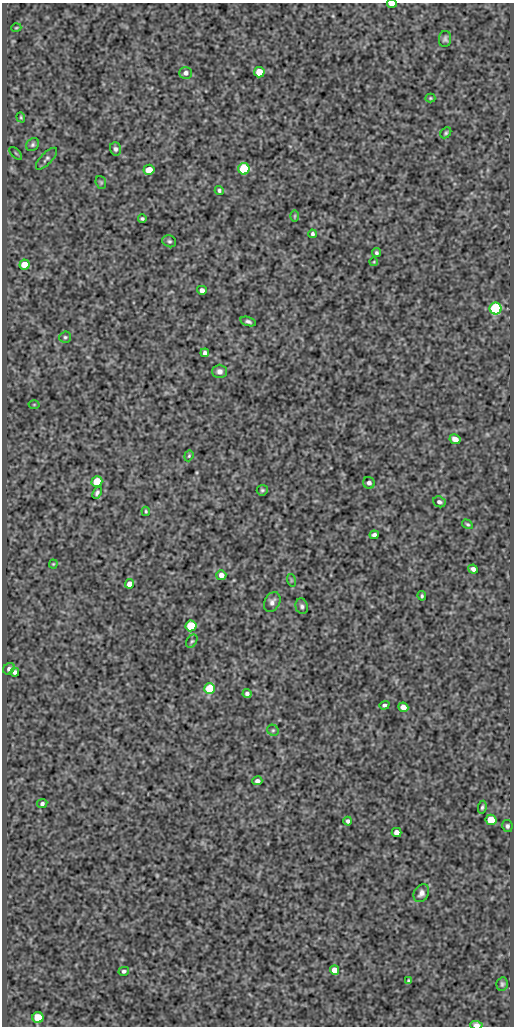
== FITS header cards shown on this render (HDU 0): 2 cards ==
NAXIS1  =                  512
NAXIS2  =                 1024

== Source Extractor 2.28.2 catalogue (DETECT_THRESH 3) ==
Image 512 x 1024 px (HDU 0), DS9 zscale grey, 1 PNG px = 1 image px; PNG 516 x 1028 px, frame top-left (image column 1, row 1024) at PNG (2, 3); each listed source drawn as its Kron ellipse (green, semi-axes under 4 px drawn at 4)
Background 477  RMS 0.98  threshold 2.95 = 3 sigma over >= 5 px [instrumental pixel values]
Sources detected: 71; all 71 listed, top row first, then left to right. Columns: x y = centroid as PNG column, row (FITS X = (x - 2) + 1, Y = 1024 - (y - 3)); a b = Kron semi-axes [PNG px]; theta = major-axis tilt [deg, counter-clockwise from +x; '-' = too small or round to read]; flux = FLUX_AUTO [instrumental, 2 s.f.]
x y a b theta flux
392 4 5 3 - 540
16 28 5 3 - 61
445 39 8 6 85 180
259 72 5 5 - 1500
186 73 6 6 - 240
430 98 5 4 - 77
21 117 5 4 - 82
446 133 6 4 46 110
33 145 7 5 46 140
115 149 6 5 - 180
16 153 8 3 -45 72
47 159 14 5 46 180
244 169 6 5 - 3900
149 170 5 5 - 820
101 182 6 5 - 100
219 190 4 4 - 130
295 216 6 4 89 82
142 219 4 3 - 110
312 234 4 3 - 140
169 241 7 5 -23 140
376 253 5 4 - 110
374 262 4 3 - 50
24 265 5 5 - 1200
202 290 5 4 - 280
496 308 6 6 - 8100
248 321 8 4 -16 170
65 337 6 5 - 120
205 353 4 4 - 170
220 371 7 7 - 260
34 404 5 3 - 58
455 439 6 4 -28 550
189 456 5 4 - 83
97 481 5 5 - 1900
369 483 6 5 - 210
262 490 5 5 - 110
97 493 6 4 68 150
439 502 6 5 - 170
146 511 5 3 - 79
467 524 6 4 -31 110
374 535 4 4 - 190
53 564 4 4 - 67
473 569 5 4 - 240
221 575 5 5 - 400
291 580 6 4 -72 82
130 584 5 4 - 440
422 596 5 3 - 110
272 602 10 7 62 280
302 606 8 6 -73 180
191 626 5 5 - 2800
192 641 7 5 58 120
9 669 6 5 - 200
15 672 4 4 - 170
210 689 5 5 - 3600
247 694 4 4 - 170
384 705 5 4 - 170
403 707 5 4 - 510
273 730 6 5 - 110
257 781 5 4 - 220
42 804 5 4 - 170
482 807 6 4 81 110
491 820 5 5 - 1800
348 821 4 4 - 150
507 826 6 5 - 140
397 832 5 4 - 420
421 893 9 7 59 300
335 970 5 4 - 780
124 971 5 4 - 140
408 981 4 3 - 96
502 984 7 5 78 140
38 1018 5 5 - 2000
476 1025 6 3 -2 530
At the frame edge (FLAGS 8, measured only in part): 2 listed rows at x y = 392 4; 476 1025